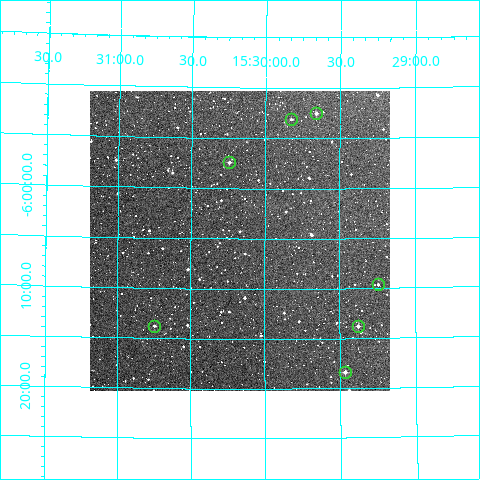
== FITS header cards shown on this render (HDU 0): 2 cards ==
NAXIS1  =                  300
NAXIS2  =                  300

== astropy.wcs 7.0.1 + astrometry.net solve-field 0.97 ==
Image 300 x 300 px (HDU 0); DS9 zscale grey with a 90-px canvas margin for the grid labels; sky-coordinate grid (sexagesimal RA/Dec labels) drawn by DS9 from the SOLVED WCS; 7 Tycho-2 reference stars matched to detected sources circled (green)
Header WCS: RA---TAN/DEC--TAN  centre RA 15:30:10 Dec -06:05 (232.54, -6.09 deg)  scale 6 arcsec/px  FOV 30.0' x 30.0'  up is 0 deg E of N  parity normal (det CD < 0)
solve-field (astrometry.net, Tycho-2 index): VERIFIED the header's WCS against the Tycho-2 star catalogue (verified at 2 index scales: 7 matches each, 0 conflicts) and refined it, rather than solving blind
Solved WCS: RA---TAN-SIP/DEC--TAN-SIP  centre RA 15:30:10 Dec -06:05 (232.54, -6.09 deg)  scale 6.04 x 5.98 arcsec/px (non-square pixels)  FOV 30.2' x 29.9'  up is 0 deg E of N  parity normal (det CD < 0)
The solver's refit moves the header's centre by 3.9 arcsec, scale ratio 1.007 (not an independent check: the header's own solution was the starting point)
Tycho-2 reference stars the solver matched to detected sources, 7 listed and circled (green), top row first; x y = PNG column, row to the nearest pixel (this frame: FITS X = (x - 90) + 1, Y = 300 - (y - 91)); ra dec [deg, ICRS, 3 dp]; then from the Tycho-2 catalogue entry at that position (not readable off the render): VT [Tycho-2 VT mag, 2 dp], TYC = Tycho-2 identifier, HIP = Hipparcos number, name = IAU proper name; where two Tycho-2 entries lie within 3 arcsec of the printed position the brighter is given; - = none
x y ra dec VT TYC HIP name
316 113 232.415 -5.875 11.50 5015-586-1 - -
291 119 232.457 -5.885 11.82 5015-275-1 - -
229 162 232.560 -5.957 11.46 5028-603-1 - -
378 284 232.311 -6.160 12.23 5015-855-1 - -
154 326 232.686 -6.229 11.61 5028-326-1 - -
358 326 232.345 -6.230 11.38 5015-459-1 - -
345 372 232.367 -6.306 11.01 5015-620-1 - -